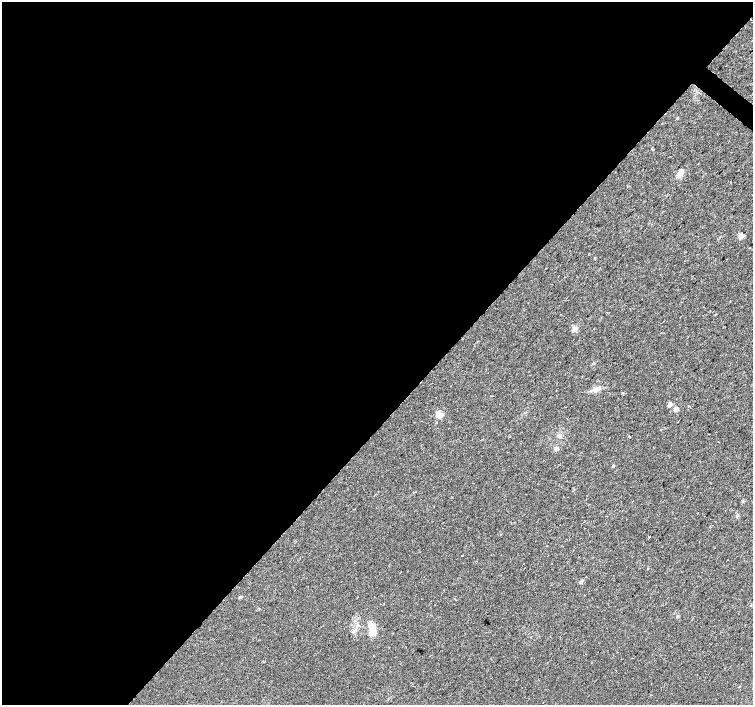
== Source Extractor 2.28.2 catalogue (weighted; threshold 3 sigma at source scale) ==
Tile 5 of 4 x 4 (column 1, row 2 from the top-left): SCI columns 5-1505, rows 3047-4451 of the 6009 x 6026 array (HDU 1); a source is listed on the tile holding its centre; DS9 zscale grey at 2 x 2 block average (1 PNG px = mean of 2 x 2 image px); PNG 755 x 707 px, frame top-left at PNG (2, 2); no overlay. Shown black and unused: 60% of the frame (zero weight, under 2 of 3 exposures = <1% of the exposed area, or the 3 px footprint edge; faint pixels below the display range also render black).
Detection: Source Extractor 2.28.2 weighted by HDU 2 'WHT'; one run over the whole footprint, this tile lists its part. Background 0.0533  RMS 0.006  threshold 0.0272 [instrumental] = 3 sigma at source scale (4.5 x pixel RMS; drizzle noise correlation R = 1.50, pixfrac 1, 0.0396/0.0396 arcsec/px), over >= 5 px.
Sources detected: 26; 1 cosmic-ray / hot-pixel residue — not listed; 1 inside a brighter listed object's ellipse — not listed separately; the other 24 listed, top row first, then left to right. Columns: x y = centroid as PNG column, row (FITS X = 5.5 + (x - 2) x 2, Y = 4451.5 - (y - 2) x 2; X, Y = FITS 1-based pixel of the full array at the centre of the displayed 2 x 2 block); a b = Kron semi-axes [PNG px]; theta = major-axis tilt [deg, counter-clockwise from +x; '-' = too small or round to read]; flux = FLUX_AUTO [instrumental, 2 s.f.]
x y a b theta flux
652 149 2 2 - 1.4
681 171 6 5 - 6.5
741 236 3 3 - 21
574 329 6 5 - 5.3
594 329 2 2 - 1.5
593 363 3 3 - 0.99
596 389 9 6 7 6.6
623 394 3 2 - 1
670 404 3 3 - 9.4
688 406 2 2 - 19
676 409 3 3 - 11
439 414 3 3 - 36
559 436 4 3 - 1.9
630 436 2 2 - 28
556 449 3 3 - 7.8
613 466 3 2 - 2.5
737 516 4 3 - 1.8
649 537 2 2 - 2.2
462 556 2 2 - 1.7
648 569 2 2 - 1.1
581 582 5 3 - 2.2
240 597 4 3 - 1.5
677 616 3 2 - 1
372 630 17 7 -77 16
Diffuse or blended objects may show on this block-average render without a row.